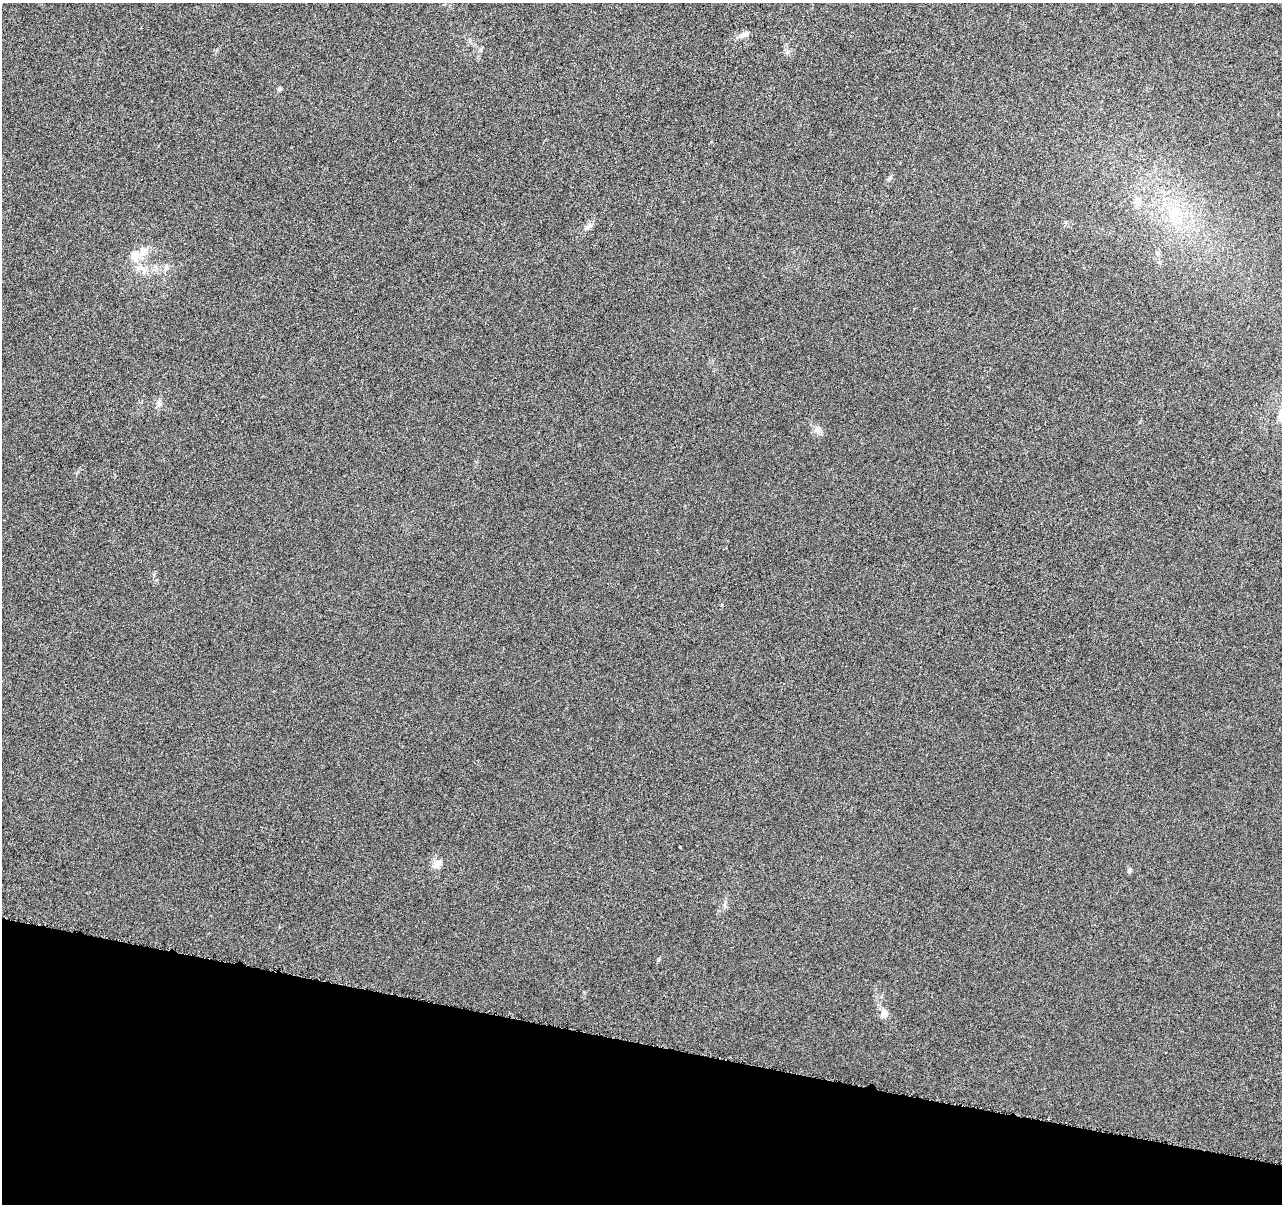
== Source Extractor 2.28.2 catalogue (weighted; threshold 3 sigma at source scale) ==
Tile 15 of 4 x 4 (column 3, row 4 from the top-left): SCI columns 2572-3851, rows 285-1486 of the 5139 x 5321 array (HDU 1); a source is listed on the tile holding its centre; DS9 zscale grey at full resolution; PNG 1284 x 1206 px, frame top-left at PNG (2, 3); no overlay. Shown black and unused: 13% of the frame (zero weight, under 4 of 8 exposures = <1% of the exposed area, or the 3 px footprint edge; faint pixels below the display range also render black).
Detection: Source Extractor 2.28.2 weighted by HDU 2 'WHT'; one run over the whole footprint, this tile lists its part. Background 0.00117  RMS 0.0022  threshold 0.00885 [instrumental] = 3 sigma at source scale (4.09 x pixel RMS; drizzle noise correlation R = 1.36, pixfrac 0.8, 0.0396/0.0396 arcsec/px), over >= 5 px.
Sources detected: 13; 2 inside a brighter listed object's ellipse — not listed separately; the other 11 listed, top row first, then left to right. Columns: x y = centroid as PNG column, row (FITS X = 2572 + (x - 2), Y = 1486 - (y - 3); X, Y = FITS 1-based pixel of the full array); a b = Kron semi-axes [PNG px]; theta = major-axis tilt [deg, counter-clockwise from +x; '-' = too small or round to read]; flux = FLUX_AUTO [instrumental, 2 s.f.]
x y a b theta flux
745 34 18 6 22 1
279 89 7 4 27 0.31
1137 202 13 9 66 1.4
1174 213 19 18 - 5.5
588 227 10 6 40 0.69
135 256 14 11 82 2.4
166 268 9 6 61 0.64
159 403 9 6 -75 0.67
437 863 16 9 29 1.3
1130 870 7 5 42 0.37
884 1014 10 8 78 1.4
Unlisted compact peaks at least as high as the median listed source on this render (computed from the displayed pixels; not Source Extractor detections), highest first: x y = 658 960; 680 847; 890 177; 722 605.